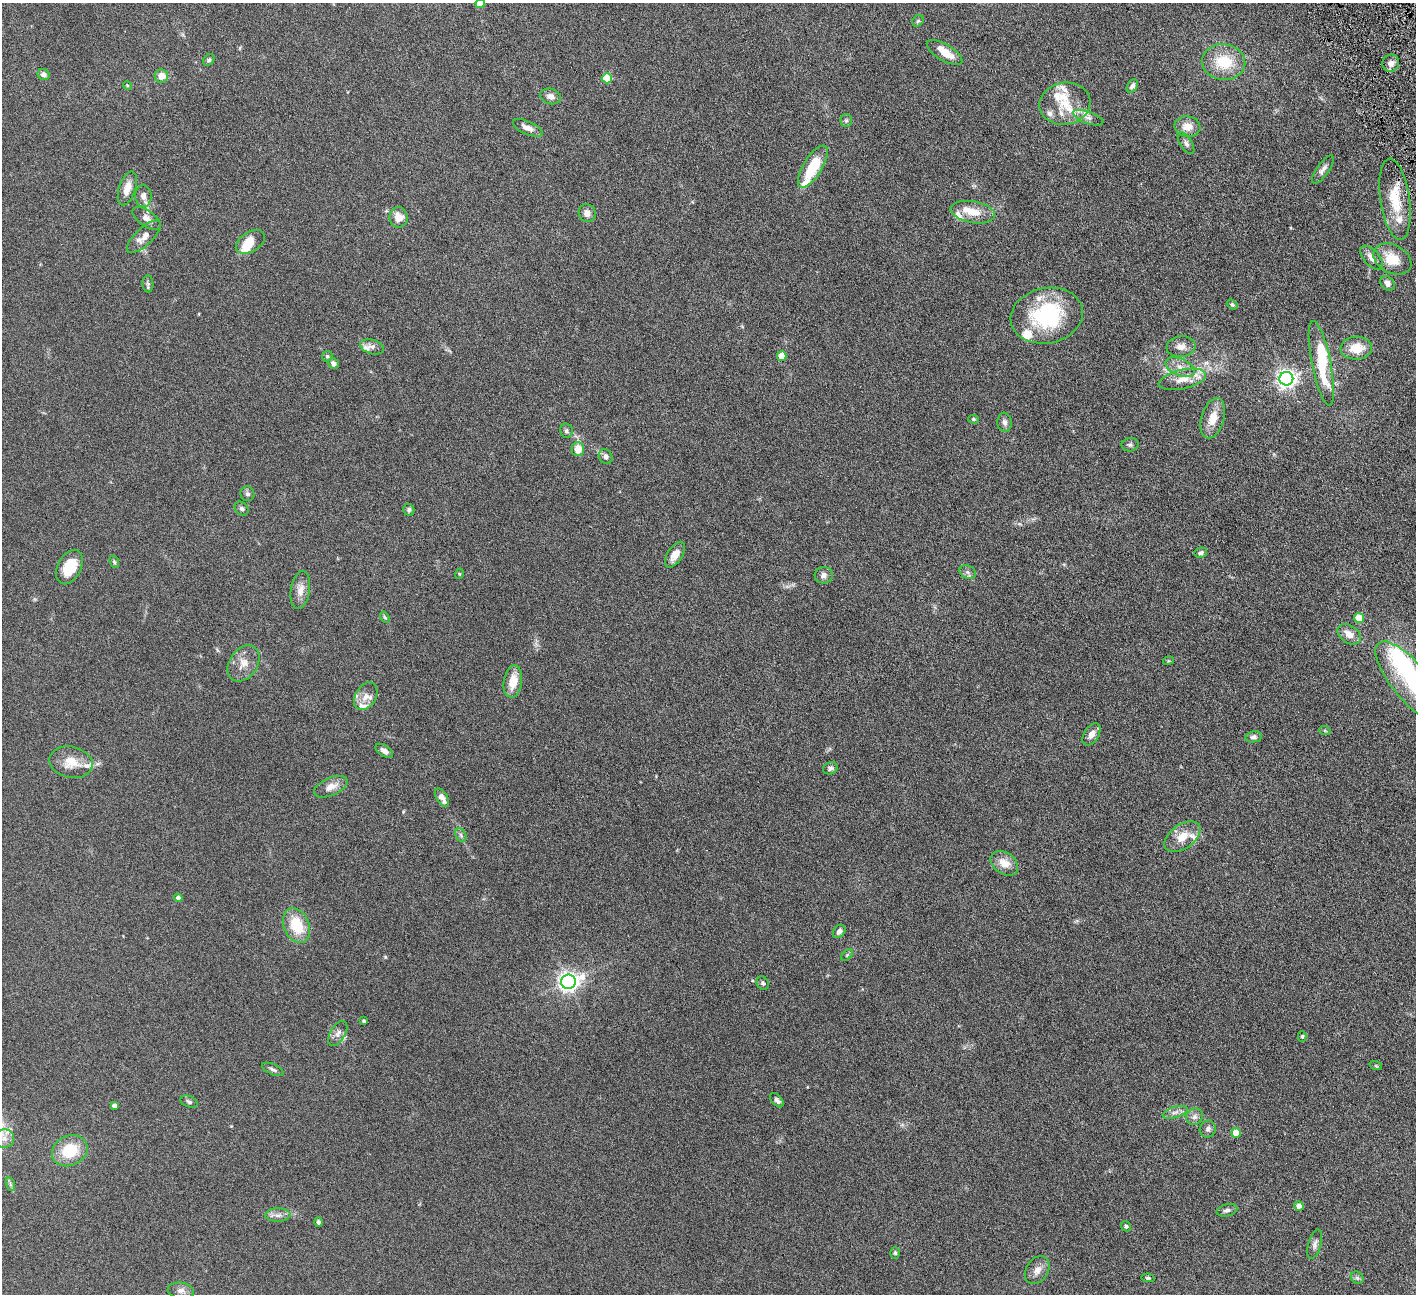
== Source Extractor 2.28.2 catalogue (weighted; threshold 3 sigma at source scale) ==
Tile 10 of 4 x 4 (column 2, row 3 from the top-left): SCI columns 1418-2831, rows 1587-2878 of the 5663 x 5625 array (HDU 1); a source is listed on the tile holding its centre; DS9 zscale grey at full resolution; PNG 1418 x 1296 px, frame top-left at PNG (2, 3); each listed source drawn as its Kron ellipse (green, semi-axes under 4 px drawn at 4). Shown black and unused: <1% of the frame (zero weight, under 4 of 8 exposures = <1% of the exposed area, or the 3 px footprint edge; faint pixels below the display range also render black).
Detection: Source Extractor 2.28.2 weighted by HDU 2 'WHT'; one run over the whole footprint, this tile lists its part. Background 0.164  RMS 0.0065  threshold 0.0266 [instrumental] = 3 sigma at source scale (4.09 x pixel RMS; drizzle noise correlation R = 1.36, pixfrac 0.8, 0.05/0.05 arcsec/px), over >= 5 px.
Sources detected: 138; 3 inside a brighter object's white glare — neither listed nor drawn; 21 inside a brighter listed object's ellipse — not listed separately; the other 114 listed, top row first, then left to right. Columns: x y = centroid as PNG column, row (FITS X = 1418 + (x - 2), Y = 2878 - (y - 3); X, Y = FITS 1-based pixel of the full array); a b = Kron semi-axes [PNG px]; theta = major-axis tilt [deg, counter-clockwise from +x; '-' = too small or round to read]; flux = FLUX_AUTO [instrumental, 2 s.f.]
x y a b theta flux
480 3 4 4 - 10
918 21 6 5 - 0.85
945 53 20 8 -30 7.8
209 60 6 5 - 1.1
1224 62 22 17 -8 19
1391 63 9 8 - 3.5
44 74 6 5 - 2.5
161 76 6 6 - 5.7
607 78 5 5 - 21
127 85 4 3 - 0.48
1132 86 7 5 55 1.9
550 96 10 7 -14 3.1
1065 104 25 21 11 16
1088 118 16 6 -20 3.2
846 121 6 5 - 1
1187 127 13 10 -9 6.3
528 128 16 6 -23 3.8
1186 143 12 6 -57 1.9
813 167 24 9 58 23
1323 169 16 6 55 2.6
127 188 17 8 72 5.6
143 196 11 8 -89 2.9
1395 199 41 14 -82 18
973 212 22 11 -10 9.2
587 213 9 8 - 3.6
399 217 10 9 - 6.1
147 218 16 7 -34 3.4
144 237 22 8 43 5.7
250 242 16 9 32 9.4
1372 258 14 8 -49 4
1392 259 20 14 -28 12
1387 283 8 6 -43 2.2
148 284 8 5 -87 1.3
1232 304 6 4 -35 0.97
1047 316 36 27 11 52
1181 346 14 10 7 4.4
372 347 12 7 -16 2.7
1356 348 16 11 4 11
327 356 5 5 - 0.91
782 356 5 5 - 9.2
334 363 5 5 - 2.4
1321 363 43 9 -79 22
1180 367 16 8 -23 5.3
1182 379 24 9 12 8.3
1286 379 7 7 - 280
1213 418 21 11 73 8.9
973 419 5 4 - 0.78
1005 422 9 7 -85 2.1
566 431 7 6 - 1.2
1130 445 8 6 9 1.5
578 449 7 6 - 6.9
606 457 8 6 -61 2
247 494 7 7 - 1.5
242 509 8 6 -46 1.4
409 510 6 5 - 1.2
1201 553 6 5 - 1.6
675 555 14 7 57 5.4
114 562 6 4 -68 0.87
70 567 18 11 63 15
968 572 8 6 -22 1.8
459 574 5 3 - 0.48
824 575 9 8 - 2.5
300 590 19 9 81 5.4
385 617 6 4 -58 0.72
1359 618 5 5 - 13
1349 634 13 8 -33 5.2
1168 661 5 3 - 0.55
244 663 19 14 56 7.1
513 681 16 9 81 9.9
1411 683 52 18 -50 46
366 696 15 10 59 4.7
1325 731 6 3 -19 0.6
1091 734 12 7 58 3.8
1254 737 8 5 10 1.9
384 751 10 5 -33 2.5
71 762 22 15 -14 11
830 768 7 6 - 1.6
331 787 18 8 24 5.3
442 798 10 5 -58 4.1
461 835 7 5 -60 1.3
1182 837 20 12 35 8.6
1004 863 15 10 -35 7
178 898 4 4 - 1.8
296 925 18 12 -68 17
839 931 7 5 49 2.2
847 955 7 4 46 0.82
568 982 7 7 - 320
763 983 7 6 - 1.3
364 1021 3 3 - 0.81
338 1033 14 7 60 2.9
1302 1037 5 4 - 0.83
1376 1066 6 4 -19 0.65
273 1069 11 5 -25 1.5
777 1100 8 5 -49 1.8
189 1102 9 5 -23 1.3
114 1105 4 4 - 2
1175 1112 13 5 17 2.6
1194 1117 9 8 - 2.4
1208 1129 8 8 - 2.1
1236 1133 5 5 - 8
4 1139 10 9 - 3.8
70 1151 18 15 25 19
10 1184 7 4 -72 1.1
1299 1206 5 4 - 3.2
1227 1210 10 6 13 2
278 1215 13 7 1 3.1
318 1222 5 4 - 1.1
1126 1226 5 4 - 1.3
1315 1244 15 6 74 2.3
895 1253 6 5 - 0.82
1037 1270 15 11 58 4.6
1148 1278 6 4 -9 0.79
1357 1278 7 5 -45 1.2
181 1291 13 8 -6 2.7
Isophote crosses this tile's border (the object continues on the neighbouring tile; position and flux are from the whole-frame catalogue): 3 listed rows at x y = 480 3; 1392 259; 1411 683